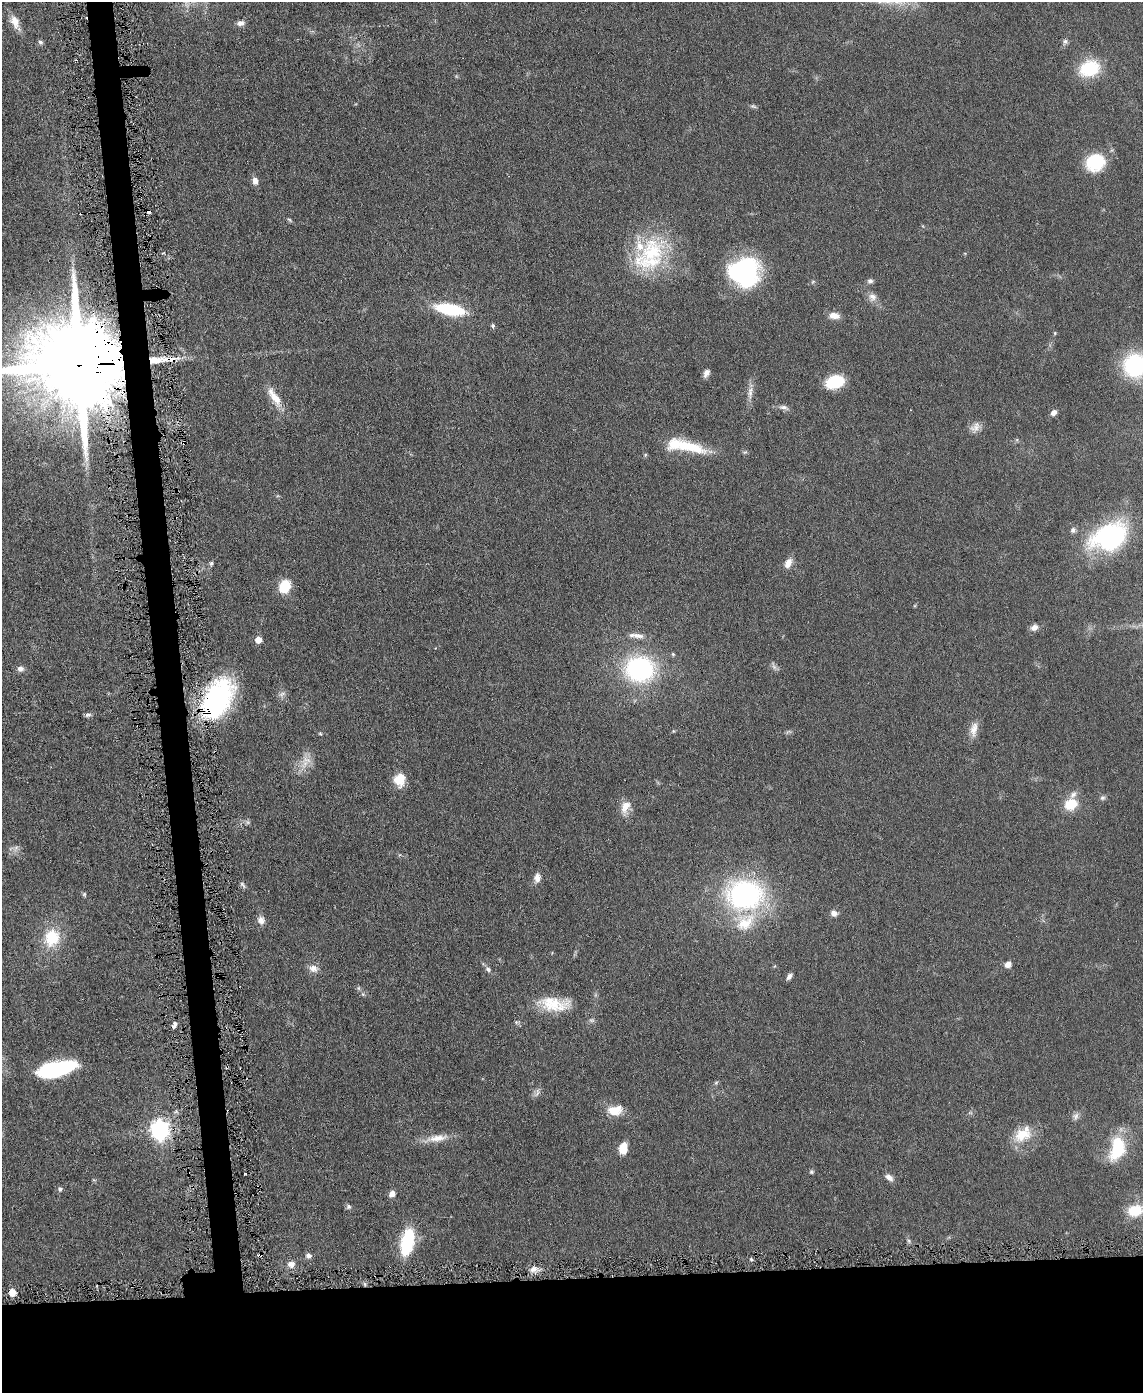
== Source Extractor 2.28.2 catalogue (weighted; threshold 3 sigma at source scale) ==
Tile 11 of 4 x 3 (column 3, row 3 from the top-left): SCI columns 2282-3422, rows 128-1518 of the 4565 x 4533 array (HDU 1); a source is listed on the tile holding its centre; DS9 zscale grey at full resolution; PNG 1145 x 1395 px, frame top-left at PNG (2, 2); no overlay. Shown black and unused: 11% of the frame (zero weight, under 3 of 6 exposures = <1% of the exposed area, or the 3 px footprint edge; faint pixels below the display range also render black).
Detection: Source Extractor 2.28.2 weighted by HDU 2 'WHT'; one run over the whole footprint, this tile lists its part. Background 0.0616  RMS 0.0057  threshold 0.0235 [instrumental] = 3 sigma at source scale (4.09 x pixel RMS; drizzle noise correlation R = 1.36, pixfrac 0.8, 0.05/0.05 arcsec/px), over >= 5 px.
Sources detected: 105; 2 too faint to see at this stretch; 5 cosmic-ray / hot-pixel residue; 1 long thin detection or spike segment (spike, bleed or trail) — not listed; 4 inside a brighter listed object's ellipse — not listed separately; the other 93 listed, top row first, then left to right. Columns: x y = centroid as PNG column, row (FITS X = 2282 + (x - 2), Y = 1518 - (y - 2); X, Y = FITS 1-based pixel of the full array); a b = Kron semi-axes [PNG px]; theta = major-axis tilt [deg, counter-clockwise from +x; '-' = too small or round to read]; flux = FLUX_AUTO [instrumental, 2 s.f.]
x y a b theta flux
15 22 20 9 -66 6.6
241 23 10 6 8 2.6
40 42 6 5 - 1.4
1065 42 8 7 - 1.6
1090 68 19 15 22 28
753 106 9 5 -14 1.1
1095 162 22 19 27 22
255 181 8 6 -74 3.6
290 220 8 4 -36 0.9
652 252 49 33 47 50
744 271 29 26 12 79
870 281 7 7 - 1.6
872 297 11 10 - 3.5
450 309 35 12 -11 28
834 316 13 8 -5 4.4
493 326 5 5 - 1
1055 333 5 4 - 0.66
156 360 27 8 5 10
80 365 31 22 -1 15000
1135 365 24 24 - 51
706 373 10 6 64 2.7
835 382 18 12 16 20
750 393 19 6 82 4
274 397 30 9 -58 9.4
784 407 14 6 -12 2.2
1054 412 7 6 - 2.6
975 427 15 11 42 4.1
183 442 3 3 - 2.1
688 446 45 13 -14 21
1073 530 7 7 - 1.6
1110 537 27 19 27 100
788 563 13 8 63 4.5
211 564 7 5 59 1.1
285 586 10 8 68 20
1034 627 9 7 30 2.9
638 636 17 7 -10 4
258 640 5 5 - 7.1
673 654 5 4 - 0.72
774 666 11 5 -62 1.7
20 669 8 7 - 2.3
640 669 27 23 -1 75
282 694 11 6 26 1.9
217 699 45 26 59 85
88 715 9 5 8 1.4
974 729 21 9 81 5.2
673 731 5 4 - 0.54
320 734 5 3 - 0.61
399 780 15 12 82 9.7
1102 798 7 6 - 1.3
1071 804 12 9 24 15
625 807 20 11 71 6.3
248 822 7 6 - 1.3
16 848 10 6 69 2
537 878 12 8 83 3.6
242 885 10 4 -47 1.2
84 894 6 5 - 0.79
744 895 42 33 -2 100
834 913 8 7 - 2.7
261 920 10 9 - 3.3
52 938 21 17 69 20
1008 964 8 7 - 3
313 968 13 10 -16 3.8
488 969 8 6 -42 1.7
789 976 8 5 55 2.1
363 994 6 5 - 0.95
554 1004 39 18 -2 19
592 1020 8 6 -2 1.2
516 1022 7 5 -12 0.96
56 1069 34 12 13 65
716 1083 5 5 - 0.83
537 1093 13 6 59 2.2
615 1110 16 10 7 10
1076 1116 11 7 66 2.2
160 1130 8 7 - 280
1023 1134 28 18 37 14
437 1138 33 9 9 8.2
623 1148 11 8 80 8.7
1117 1148 30 17 75 24
811 1172 6 5 - 0.89
245 1174 3 2 - 0.57
889 1177 11 7 -34 2.8
60 1189 6 5 - 1.5
392 1194 7 5 56 3.8
348 1207 7 6 - 1.2
1135 1210 19 14 11 14
909 1241 7 5 -49 0.97
407 1242 26 11 77 35
260 1255 4 3 - 1.8
309 1256 7 7 - 2
751 1259 4 4 - 0.81
291 1264 10 9 - 3.3
533 1269 10 8 22 3.5
12 1292 5 5 - 9.2
Overlapping masked pixels (flux is a lower limit): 5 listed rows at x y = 156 360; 80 365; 183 442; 217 699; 260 1255
Isophote crosses this tile's border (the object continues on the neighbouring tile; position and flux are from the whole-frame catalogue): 4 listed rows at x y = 80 365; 1135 365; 56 1069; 1135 1210